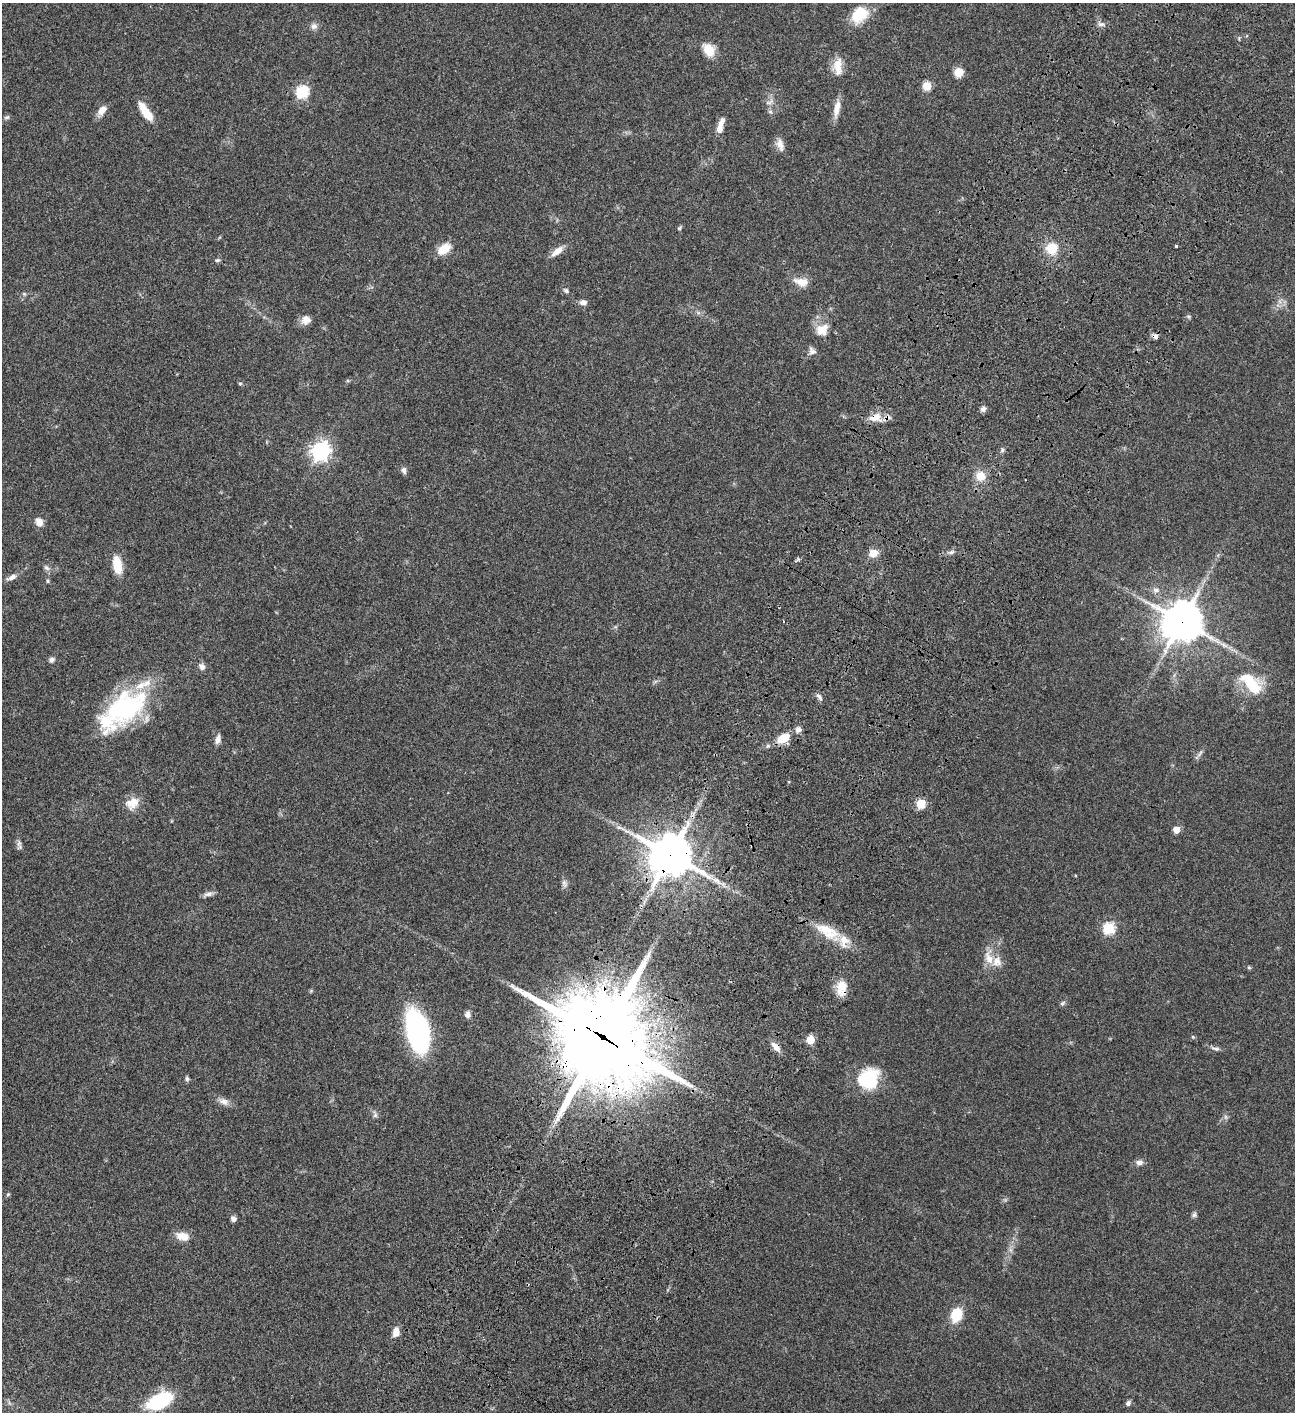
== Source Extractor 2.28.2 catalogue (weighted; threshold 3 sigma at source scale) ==
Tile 10 of 4 x 4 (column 2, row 3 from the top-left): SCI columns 1797-3089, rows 1613-3022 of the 6050 x 6048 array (HDU 1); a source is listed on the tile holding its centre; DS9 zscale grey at full resolution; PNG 1297 x 1414 px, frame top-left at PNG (2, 3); no overlay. Shown black and unused: <1% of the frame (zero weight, under 3 of 4 exposures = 13% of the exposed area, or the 3 px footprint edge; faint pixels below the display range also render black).
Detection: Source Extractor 2.28.2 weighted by HDU 2 'WHT'; one run over the whole footprint, this tile lists its part. Background 0.0636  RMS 0.0058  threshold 0.0261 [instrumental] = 3 sigma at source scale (4.5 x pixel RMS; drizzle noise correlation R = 1.50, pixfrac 1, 0.05/0.05 arcsec/px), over >= 5 px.
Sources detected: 101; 2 too faint to see at this stretch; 1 cosmic-ray / hot-pixel residue — not listed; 7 inside a brighter listed object's ellipse — not listed separately; the other 91 listed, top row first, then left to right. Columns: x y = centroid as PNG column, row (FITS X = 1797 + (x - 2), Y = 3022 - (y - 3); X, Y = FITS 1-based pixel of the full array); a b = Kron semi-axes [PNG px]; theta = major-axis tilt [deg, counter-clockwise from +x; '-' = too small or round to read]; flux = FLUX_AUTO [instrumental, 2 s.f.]
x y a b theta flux
859 15 22 16 44 16
1101 24 11 6 -3 1.9
314 26 9 8 - 2.5
708 50 17 12 -55 8.5
838 65 20 12 72 7.6
958 72 9 9 - 6.4
927 86 5 5 - 20
302 92 6 6 - 63
769 102 14 5 24 2.1
837 108 24 8 79 5.7
102 111 13 7 53 4.9
145 112 23 8 -55 11
770 112 7 5 -29 1.1
7 117 7 5 15 1.1
720 126 19 6 75 5.8
780 145 16 9 -71 4.2
679 228 7 4 37 0.78
1176 246 3 3 - 0.74
1052 248 15 14 - 11
444 249 16 10 38 9.2
557 251 17 7 39 5.1
217 260 7 5 3 1
800 281 19 11 -21 6.4
566 290 8 6 -32 1.3
24 294 6 5 - 0.86
583 302 9 7 -3 2.3
1188 316 6 4 -18 0.78
306 320 11 10 - 4.3
822 329 20 12 34 7.4
1155 336 8 6 -39 2
812 351 12 9 -67 2.4
240 384 5 4 - 0.72
983 409 7 6 - 2
876 417 17 11 -3 7.3
1002 450 7 4 89 1
320 451 7 7 - 270
404 470 8 6 -76 1.9
980 476 11 11 - 7.7
39 522 10 8 -65 4.3
951 552 9 5 16 1.7
873 553 9 8 - 6.3
798 559 7 4 71 0.82
117 565 16 8 -81 15
46 568 9 6 -48 1.7
12 577 13 6 28 3.3
48 581 6 4 -74 0.78
1156 590 10 8 -30 2.5
1182 622 13 12 - 1500
52 660 7 6 - 1.7
202 667 9 7 -57 2.6
1251 683 35 18 -43 22
819 697 10 5 -48 1.8
124 708 52 30 38 80
798 729 8 8 - 2.3
783 738 12 8 28 13
218 739 12 6 77 2.8
1200 753 15 4 55 1.7
132 803 19 14 33 7.5
921 804 5 5 - 26
1176 830 5 5 - 8.1
19 843 10 6 88 1.8
670 855 14 13 - 1900
564 884 11 8 -77 2
208 894 14 5 17 2.2
1109 928 6 6 - 51
827 931 35 15 -28 17
989 958 19 11 -66 6.9
1249 967 5 5 - 0.69
841 988 20 12 -89 8.3
311 991 5 4 - 0.62
1062 1003 8 5 40 1.1
468 1014 9 7 88 2.3
417 1031 40 19 -77 98
602 1037 36 32 -42 6600
1193 1037 5 4 - 0.61
810 1040 5 5 - 17
776 1047 11 6 -48 4.9
1215 1049 12 5 -13 1.9
187 1079 6 5 - 1.2
868 1079 23 20 42 30
224 1101 15 9 -21 3.6
375 1114 12 5 -79 1.7
1139 1163 9 7 9 2.6
8 1194 5 5 - 0.72
1194 1214 8 6 65 1.3
233 1219 7 6 - 2
182 1236 17 10 -15 6.2
956 1314 14 10 75 15
396 1332 10 7 76 4.9
159 1401 24 13 28 38
1128 1403 7 6 - 1.6
Overlapping masked pixels (flux is a lower limit): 8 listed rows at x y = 1155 336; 876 417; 1182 622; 783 738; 670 855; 841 988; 602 1037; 776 1047